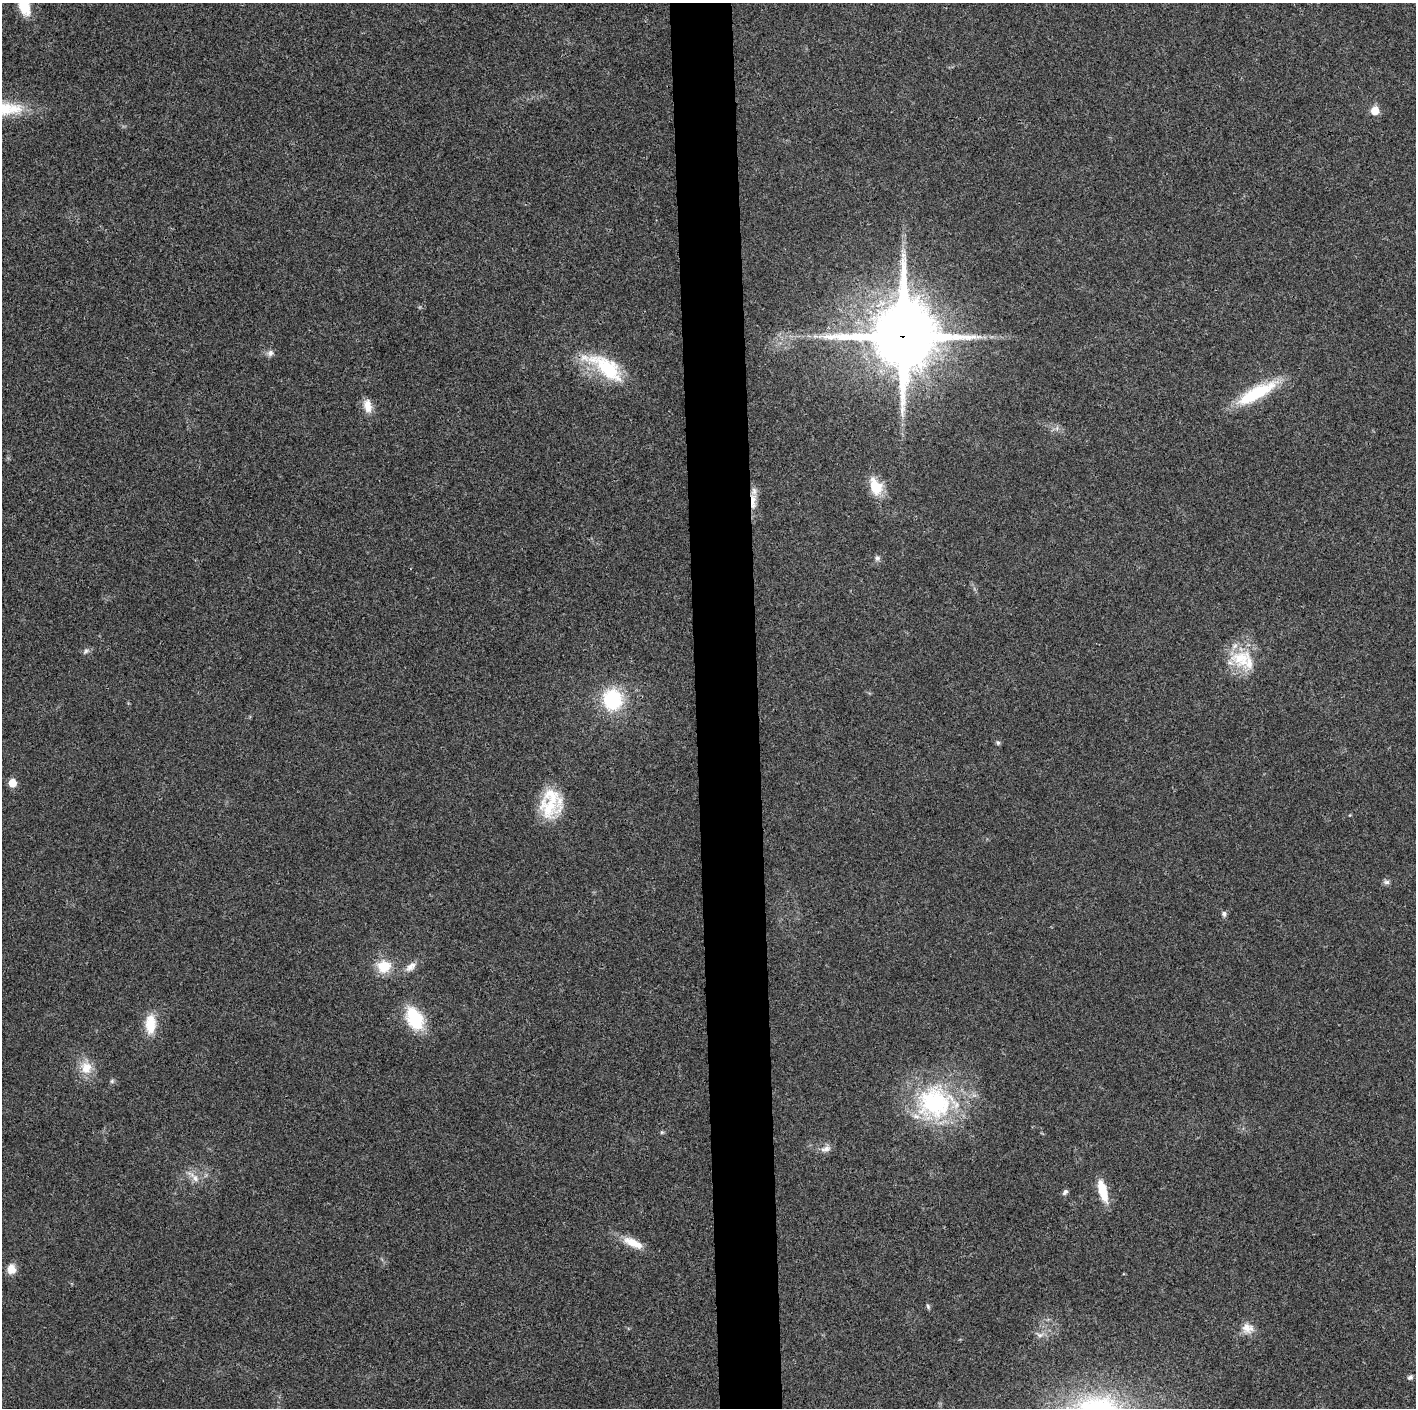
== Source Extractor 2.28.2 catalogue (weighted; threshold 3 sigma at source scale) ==
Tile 5 of 3 x 3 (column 2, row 2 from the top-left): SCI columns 1414-2827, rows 1411-2816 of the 4241 x 4224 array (HDU 1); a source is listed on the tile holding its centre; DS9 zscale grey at full resolution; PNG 1418 x 1410 px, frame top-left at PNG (2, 3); no overlay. Shown black and unused: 4% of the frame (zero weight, under 3 of 4 exposures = <1% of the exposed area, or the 3 px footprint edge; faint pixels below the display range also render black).
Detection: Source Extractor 2.28.2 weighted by HDU 2 'WHT'; one run over the whole footprint, this tile lists its part. Background 0.0194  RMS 0.0039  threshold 0.0175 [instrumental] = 3 sigma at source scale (4.5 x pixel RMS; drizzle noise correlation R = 1.50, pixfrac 1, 0.05/0.05 arcsec/px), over >= 5 px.
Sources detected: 38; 1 inside a brighter listed object's ellipse — not listed separately; the other 37 listed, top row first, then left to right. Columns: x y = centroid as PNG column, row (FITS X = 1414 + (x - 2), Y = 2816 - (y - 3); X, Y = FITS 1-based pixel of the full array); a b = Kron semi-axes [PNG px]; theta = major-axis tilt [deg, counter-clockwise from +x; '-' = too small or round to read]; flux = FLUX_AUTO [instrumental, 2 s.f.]
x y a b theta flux
24 3 24 11 -75 13
1375 111 6 6 - 8.1
815 336 5 5 - 0.85
902 336 24 21 87 2900
270 353 9 8 - 1.5
606 367 58 21 -33 25
1256 393 51 13 29 22
368 406 17 9 -80 4.3
876 486 24 15 -67 8.7
753 501 25 7 88 4.9
877 558 7 7 - 1
86 651 8 5 37 1
1241 659 31 26 -1 16
613 700 20 18 -85 27
998 743 6 5 - 0.71
12 783 6 5 - 7.5
549 807 32 27 88 16
1386 882 9 6 0 1.1
1224 914 7 6 - 1
384 966 17 15 11 8.9
411 967 17 9 40 3
414 1018 26 16 -64 19
150 1024 23 12 89 9.3
86 1068 18 16 -83 6.8
112 1081 6 5 - 0.68
935 1102 48 42 -7 55
662 1132 6 4 43 0.52
826 1149 15 7 12 2.2
194 1177 17 6 -56 2.9
1103 1191 24 8 -74 9.8
1065 1192 7 5 51 1.1
633 1243 28 10 -25 6.9
11 1269 11 10 - 4.1
928 1306 7 5 -69 0.66
1247 1328 17 14 -25 4.4
1040 1335 9 6 -1 1.4
1410 1377 7 5 19 0.89
Overlapping masked pixels (flux is a lower limit): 2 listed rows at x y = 902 336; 753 501
Isophote crosses this tile's border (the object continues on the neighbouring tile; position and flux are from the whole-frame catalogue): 1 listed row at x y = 24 3